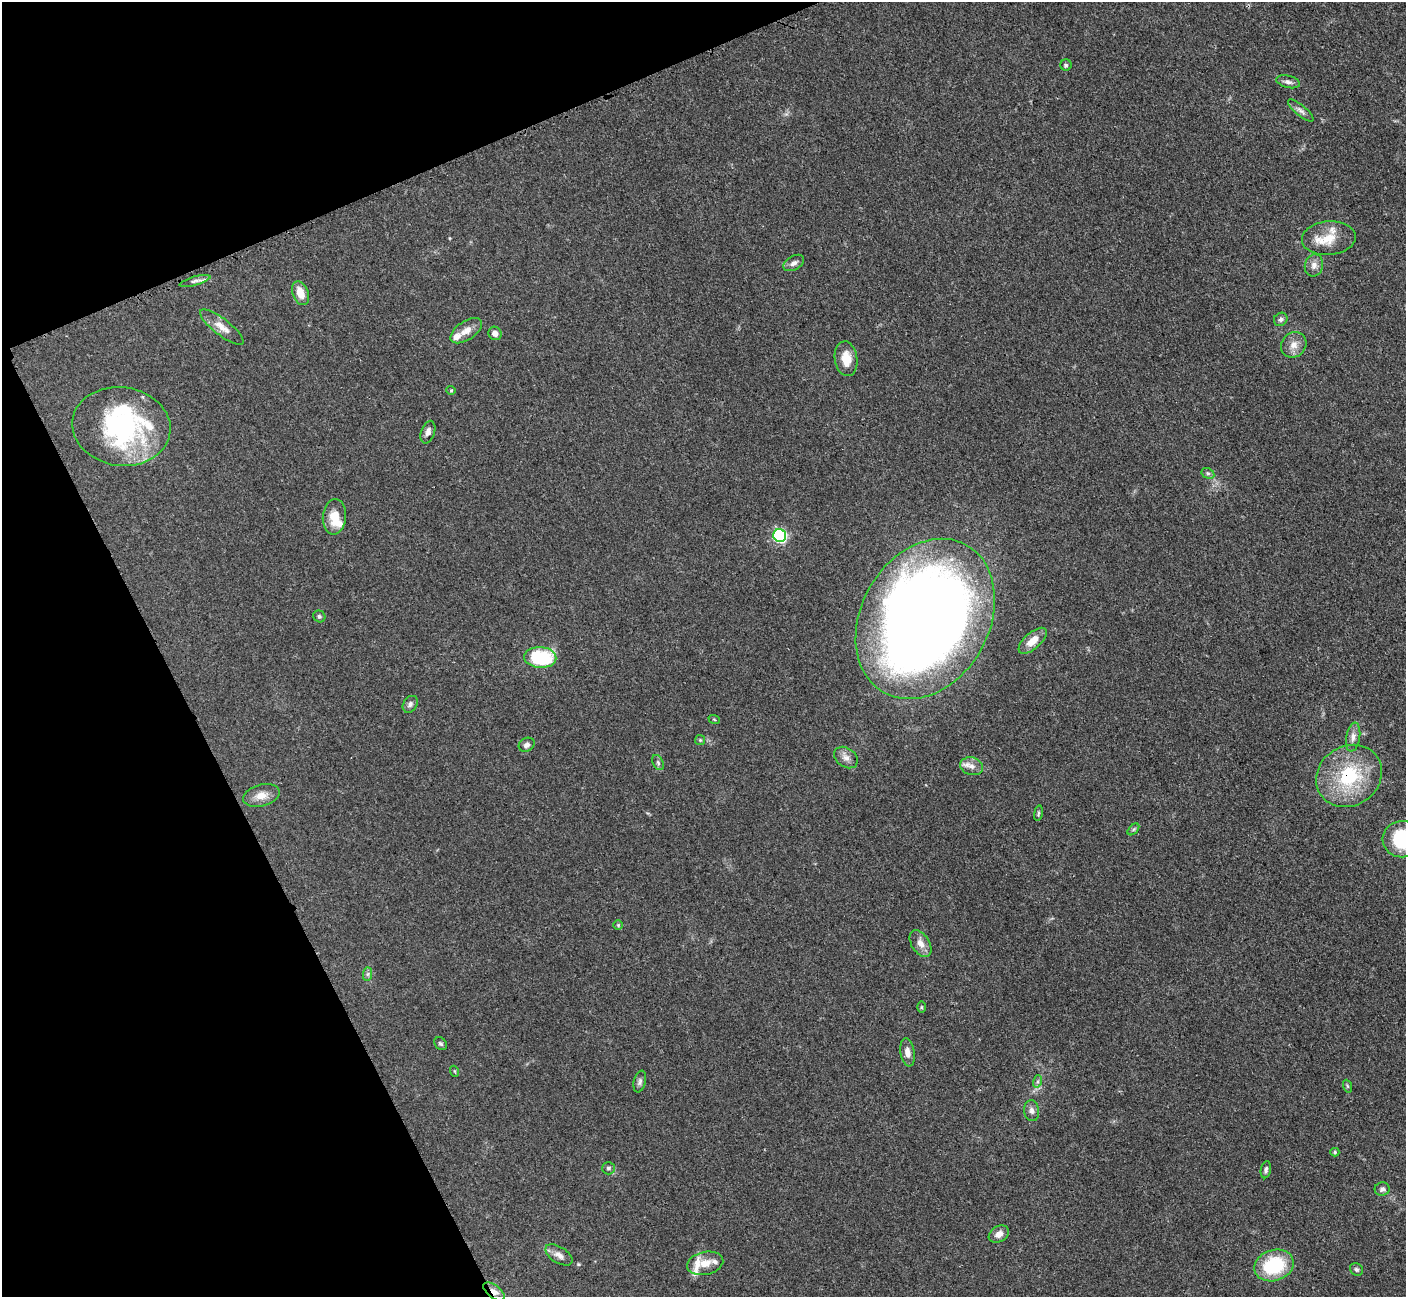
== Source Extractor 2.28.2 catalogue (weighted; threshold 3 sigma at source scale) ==
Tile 5 of 4 x 4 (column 1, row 2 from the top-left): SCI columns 17-1420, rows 2886-4180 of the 5647 x 5638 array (HDU 1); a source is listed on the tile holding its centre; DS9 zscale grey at full resolution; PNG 1408 x 1299 px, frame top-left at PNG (2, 2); each listed source drawn as its Kron ellipse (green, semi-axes under 4 px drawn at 4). Shown black and unused: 21% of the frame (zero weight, under 3 of 4 exposures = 2% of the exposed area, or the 3 px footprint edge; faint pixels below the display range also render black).
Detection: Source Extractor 2.28.2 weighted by HDU 2 'WHT'; one run over the whole footprint, this tile lists its part. Background 0.0828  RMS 0.0058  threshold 0.0259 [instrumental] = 3 sigma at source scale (4.5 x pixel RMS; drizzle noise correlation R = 1.50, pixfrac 1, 0.05/0.05 arcsec/px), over >= 5 px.
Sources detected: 63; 5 inside a brighter listed object's ellipse — not listed separately; the other 58 listed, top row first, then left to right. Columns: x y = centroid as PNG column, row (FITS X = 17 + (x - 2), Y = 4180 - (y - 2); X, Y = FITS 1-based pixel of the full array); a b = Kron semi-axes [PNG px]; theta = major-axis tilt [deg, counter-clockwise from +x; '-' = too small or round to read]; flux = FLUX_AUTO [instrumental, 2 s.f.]
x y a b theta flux
1066 65 5 5 - 1
1288 82 12 6 -13 2.2
1301 110 16 5 -40 2.4
1329 238 27 17 5 14
794 263 11 7 30 2.4
1314 265 11 9 75 3.5
195 281 16 4 16 2.1
300 293 12 8 -70 6.9
1281 319 7 6 - 1.6
222 327 27 8 -38 6.3
466 331 18 9 34 5.4
495 333 7 6 - 3
1294 345 13 12 - 5.2
846 359 17 11 -81 9.4
451 390 5 4 - 0.67
121 426 49 39 -8 94
428 432 12 7 72 3
1208 473 7 5 -29 1.1
334 517 18 11 85 9.7
780 535 6 6 - 80
319 616 6 5 - 1.1
925 619 85 64 61 810
1033 641 17 8 42 6.9
540 657 16 10 -4 39
410 704 9 6 55 1.9
714 719 6 3 -20 0.6
1353 737 14 7 80 3.5
700 740 5 5 - 0.72
527 745 8 6 29 2.1
846 758 13 9 -37 3.7
658 763 8 5 -63 1.2
972 766 12 9 -14 4.1
1349 776 34 30 33 41
261 795 19 11 15 6.5
1038 813 8 4 81 0.94
1133 829 7 4 45 1
1403 839 20 18 5 41
618 925 5 4 - 0.74
920 943 15 9 -57 4.5
368 974 7 4 89 1.2
922 1007 6 4 -89 0.68
441 1044 7 5 -43 1.2
907 1052 14 7 -81 4.1
454 1071 5 3 - 0.56
1038 1081 6 4 72 1.2
640 1082 11 6 76 1.8
1347 1086 6 4 -71 0.84
1032 1111 10 7 -83 2.4
1335 1152 4 4 - 0.77
608 1168 6 6 - 1.3
1266 1170 9 5 79 1.5
1382 1189 7 7 - 1.8
999 1234 11 8 32 4.3
559 1255 15 8 -32 3.7
705 1263 18 11 12 7.3
1274 1265 20 15 19 34
1356 1269 7 6 - 1.3
494 1292 12 6 -39 4.3
Overlapping masked pixels (flux is a lower limit): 2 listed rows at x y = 1349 776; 494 1292
Isophote crosses this tile's border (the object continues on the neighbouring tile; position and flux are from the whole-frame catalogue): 1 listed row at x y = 1403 839